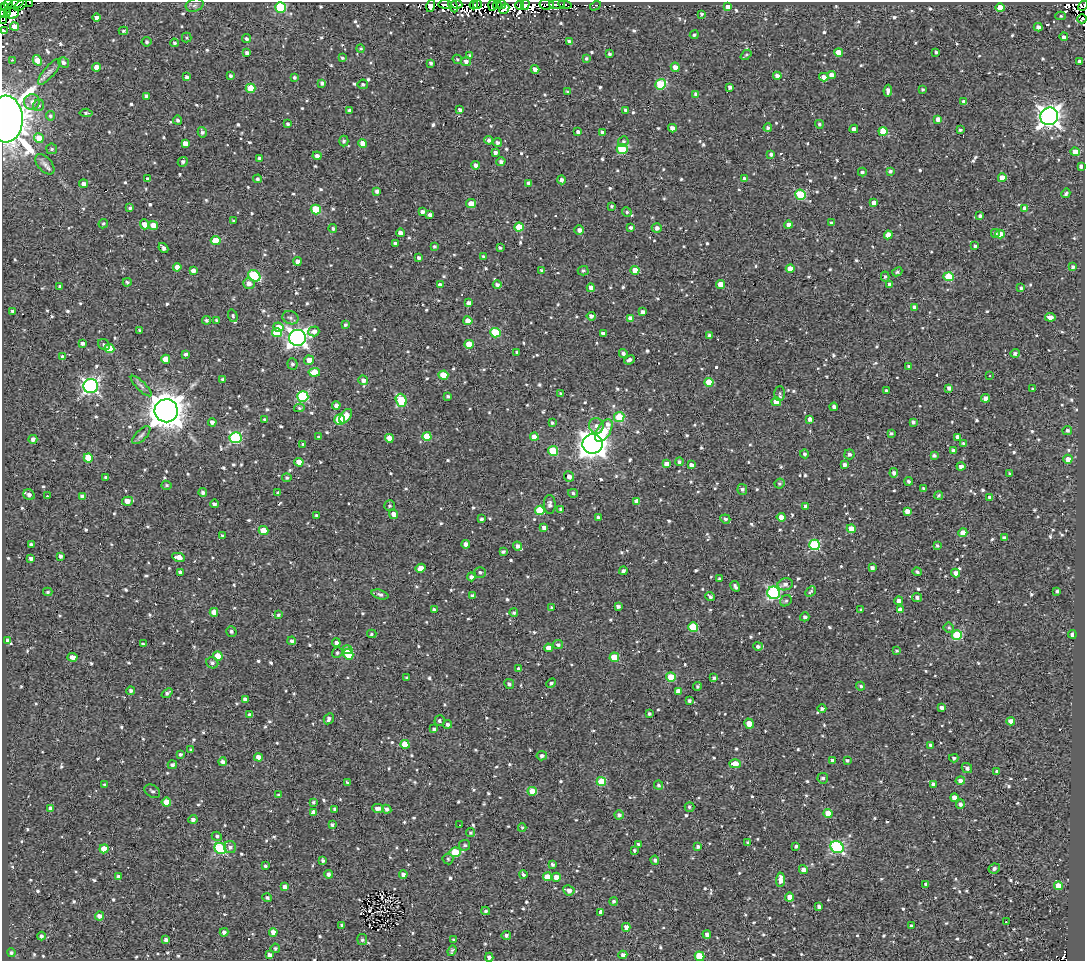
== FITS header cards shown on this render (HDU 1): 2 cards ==
NAXIS1  =                 1083
NAXIS2  =                  959

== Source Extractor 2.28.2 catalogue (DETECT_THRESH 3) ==
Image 1083 x 959 px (HDU 1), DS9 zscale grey, 1 PNG px = 1 image px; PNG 1087 x 963 px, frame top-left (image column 1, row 959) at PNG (2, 2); each listed source drawn as its Kron ellipse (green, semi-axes under 4 px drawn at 4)
Background 1.84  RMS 4.8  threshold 14.5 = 3 sigma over >= 5 px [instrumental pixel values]
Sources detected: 1002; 12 with non-positive FLUX_AUTO (blend fragments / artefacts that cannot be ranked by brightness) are neither listed nor drawn; of the other 990, the 500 brightest by FLUX_AUTO listed and drawn (490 fainter detections omitted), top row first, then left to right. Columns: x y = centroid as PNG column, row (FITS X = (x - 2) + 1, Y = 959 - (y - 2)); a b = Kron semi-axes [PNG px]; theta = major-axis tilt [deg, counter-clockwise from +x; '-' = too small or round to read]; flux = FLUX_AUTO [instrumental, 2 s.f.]
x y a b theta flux
30 2 3 2 - 570
8 4 4 3 - 14000
16 4 9 4 27 12000
445 4 7 3 -6 600
457 4 5 3 - 5100
478 4 4 3 - 580
557 4 8 3 1 2900
20 5 7 3 35 5100
195 5 9 6 17 970
453 5 7 4 -65 2500
474 5 4 4 - 560
492 5 6 3 88 2800
497 5 4 2 - 1100
502 5 4 4 - 3300
520 5 4 4 - 2500
525 5 5 4 - 2100
547 5 7 5 -9 5400
565 5 7 4 -11 5000
431 6 6 4 74 2300
595 6 5 4 - 850
1083 6 5 3 - 1500
4 7 4 2 - 1600
280 7 5 5 - 23000
728 7 4 4 - 2100
1000 8 4 4 - 6100
504 9 5 4 - 3600
7 13 2 2 - 540
13 13 6 5 - 24000
3 14 3 2 - 1900
701 14 4 3 - 540
1061 16 5 4 - 540
97 18 4 4 - 1600
1082 19 5 2 - 780
3 20 3 2 - 1900
14 27 4 4 - 4700
1038 27 4 4 - 1400
3 31 4 3 - 640
123 31 4 3 - 530
694 35 4 3 - 530
187 37 5 5 - 550
1064 37 4 3 - 960
246 39 5 4 - 870
569 41 4 3 - 980
147 42 5 5 - 710
174 43 4 4 - 620
360 49 4 4 - 530
838 52 4 4 - 4000
936 52 3 3 - 570
247 53 4 3 - 1100
609 54 4 3 - 680
470 55 4 3 - 540
746 55 6 3 41 570
342 58 3 3 - 550
586 58 4 3 - 570
457 59 5 4 - 580
12 60 3 2 - 1000
37 60 5 4 - 4100
466 61 5 4 - 1200
63 62 6 5 - 1000
1080 62 4 4 - 1600
431 63 4 3 - 700
97 67 4 4 - 2700
675 67 4 4 - 2000
535 69 4 4 - 2600
49 72 16 5 49 1500
831 75 4 4 - 2300
230 76 4 3 - 720
777 76 4 4 - 2300
186 77 4 3 - 850
294 77 4 3 - 630
824 77 4 4 - 2300
322 83 4 4 - 980
363 84 5 5 - 690
661 84 5 5 - 19000
730 87 4 4 - 1100
251 88 5 4 - 9900
922 89 3 3 - 530
888 91 6 3 83 1500
567 92 4 3 - 740
696 94 4 4 - 1400
147 96 4 3 - 1400
32 102 8 7 - 1600
964 102 4 4 - 1600
39 105 6 5 - 660
349 110 3 3 - 620
460 110 4 4 - 950
625 110 3 3 - 720
86 113 6 4 -5 650
50 116 4 4 - 590
1049 116 9 8 - 220000
6 119 23 17 -88 620000
938 119 4 4 - 1700
178 120 4 4 - 740
288 124 4 4 - 660
819 124 4 4 - 540
672 128 4 4 - 2200
768 128 4 4 - 650
854 129 4 4 - 1800
960 130 3 3 - 650
883 131 4 4 - 8100
202 132 5 4 - 1000
578 132 4 3 - 970
603 133 4 4 - 2100
39 138 5 4 - 4700
489 140 4 4 - 870
344 141 5 4 - 810
498 142 4 4 - 890
623 142 5 5 - 720
185 143 4 4 - 2500
363 143 4 4 - 3800
52 149 5 5 - 680
622 149 5 5 - 16000
1075 152 4 4 - 5400
495 153 4 3 - 960
771 154 3 3 - 960
317 156 4 4 - 1500
259 158 3 3 - 640
183 162 5 5 - 880
501 162 4 4 - 1100
45 164 12 7 -48 1400
476 165 4 4 - 1200
1081 166 4 4 - 1400
890 171 4 3 - 780
862 172 4 4 - 720
1002 178 4 4 - 5000
148 179 4 3 - 1000
257 179 4 4 - 750
744 179 4 4 - 1400
562 180 4 4 - 1200
529 183 4 4 - 1000
84 184 4 3 - 1400
377 191 4 4 - 1200
1066 193 5 3 - 660
801 195 5 5 - 21000
874 203 4 4 - 1800
471 204 5 4 - 4100
612 206 3 3 - 640
130 208 4 3 - 570
1025 208 4 4 - 2700
316 209 5 5 - 13000
422 212 4 4 - 1200
627 212 5 4 - 670
430 215 4 4 - 1400
980 216 4 3 - 950
233 221 4 3 - 640
831 223 3 3 - 620
103 224 5 4 - 530
144 224 5 4 - 3400
153 225 5 4 - 3200
788 225 4 4 - 2300
519 227 4 4 - 9300
631 227 3 3 - 820
333 228 4 4 - 560
657 228 5 5 - 1400
579 230 5 4 - 1300
400 233 4 4 - 1800
995 233 4 4 - 750
1000 234 4 4 - 4300
888 235 4 4 - 5200
216 240 5 4 - 8300
395 243 4 3 - 650
975 246 4 3 - 700
434 247 3 3 - 550
163 248 5 3 - 1100
500 248 3 3 - 570
484 257 4 3 - 790
419 258 4 3 - 870
297 261 4 4 - 1900
177 267 4 4 - 2200
1073 267 4 3 - 850
790 269 4 4 - 2500
542 270 4 3 - 690
635 270 4 4 - 4000
193 271 4 4 - 1700
583 271 5 4 - 660
897 272 5 4 - 570
254 276 6 5 - 22000
885 276 5 4 - 550
949 277 5 4 - 15000
127 282 4 4 - 720
249 283 5 5 - 1800
497 284 4 4 - 920
721 284 4 4 - 5400
890 284 4 4 - 1500
440 285 4 3 - 1300
60 286 3 3 - 660
591 288 4 4 - 2000
1021 288 4 3 - 740
469 303 4 4 - 1400
914 307 4 4 - 1400
13 311 3 3 - 770
643 312 4 4 - 1200
233 316 6 4 -72 590
591 316 4 4 - 1200
1050 317 5 4 - 2100
290 318 8 6 -24 990
630 318 4 4 - 2300
207 320 4 4 - 760
217 320 4 3 - 940
468 321 4 4 - 3400
345 325 4 3 - 630
278 327 5 4 - 4500
140 330 3 3 - 530
314 331 5 5 - 1900
277 333 5 4 - 8900
495 333 5 5 - 15000
603 333 4 3 - 1200
709 335 4 4 - 690
297 338 8 8 - 160000
82 343 4 3 - 1000
104 344 6 5 - 700
469 344 4 4 - 7000
109 349 5 4 - 9000
517 352 4 3 - 650
623 353 4 4 - 970
1015 353 5 4 - 880
186 354 4 3 - 1000
63 357 4 3 - 1300
166 359 4 4 - 3800
309 360 5 4 - 2600
629 360 5 3 - 1100
293 364 5 5 - 800
908 366 4 3 - 570
314 372 6 4 5 6300
443 375 5 4 - 9400
990 376 3 2 - 1100
223 379 3 3 - 650
363 380 5 4 - 1400
709 382 4 4 - 7300
91 386 7 7 - 97000
141 386 14 4 -45 1200
949 388 4 4 - 1200
1033 389 3 3 - 650
886 390 3 3 - 620
780 393 7 5 89 640
561 394 3 3 - 570
303 396 5 5 - 29000
448 396 3 3 - 570
986 398 4 4 - 2600
401 400 6 5 - 18000
776 402 5 4 - 4300
336 405 4 4 - 1300
834 407 4 4 - 1000
299 408 5 4 - 580
166 411 11 11 - 670000
346 416 8 5 53 4100
619 417 5 5 - 12000
810 419 4 3 - 1200
265 420 4 3 - 1100
339 420 5 5 - 15000
212 422 4 4 - 1400
913 422 4 4 - 880
552 423 3 3 - 600
596 426 8 7 - 1400
604 431 12 7 58 10000
1067 431 5 4 - 870
891 433 4 3 - 700
141 435 11 5 45 1000
318 436 3 3 - 1100
427 436 4 4 - 9300
534 437 4 4 - 3500
958 437 4 4 - 2100
236 438 6 5 - 36000
389 438 4 4 - 4300
33 439 4 4 - 1300
963 443 4 4 - 560
303 444 3 3 - 550
592 444 10 9 - 360000
553 451 5 5 - 15000
954 451 4 3 - 1300
804 454 4 4 - 780
849 454 5 5 - 990
934 456 4 3 - 820
88 458 5 4 - 7900
1068 459 4 4 - 2300
299 462 4 4 - 4600
679 462 4 4 - 710
667 464 4 4 - 2500
691 465 4 3 - 1500
844 465 4 3 - 1200
961 466 4 3 - 1400
894 473 4 4 - 1200
1010 474 3 3 - 690
569 476 5 5 - 1500
106 477 3 3 - 650
287 478 4 4 - 700
909 481 4 4 - 820
780 483 5 5 - 610
166 485 5 4 - 530
923 489 4 3 - 600
742 490 5 4 - 880
203 492 4 4 - 1000
278 493 3 3 - 580
573 493 5 3 - 660
29 495 6 5 - 1300
939 495 4 4 - 670
48 496 3 2 - 1000
82 497 4 4 - 1600
990 497 4 3 - 1800
127 501 6 4 13 3200
637 501 4 4 - 2000
214 504 4 3 - 1000
550 504 9 6 -89 1200
390 506 5 5 - 610
805 506 4 3 - 950
561 509 4 4 - 1100
540 510 5 4 - 14000
907 511 4 4 - 2300
393 514 5 4 - 1800
316 515 3 3 - 610
598 517 3 3 - 660
781 517 4 4 - 2800
482 519 3 3 - 800
725 519 5 4 - 820
544 528 4 4 - 2000
851 529 4 4 - 3500
263 531 5 4 - 6200
963 533 4 4 - 3800
222 536 3 3 - 620
1004 538 4 4 - 1200
31 544 4 3 - 590
466 544 4 4 - 1600
814 545 5 5 - 25000
518 546 4 4 - 1400
937 546 3 3 - 660
503 551 4 3 - 720
60 556 4 3 - 910
179 557 6 4 -11 3000
31 559 4 3 - 1000
420 568 5 4 - 3700
872 568 4 4 - 1100
623 571 4 3 - 940
180 572 4 3 - 800
480 572 5 5 - 760
917 572 5 3 - 620
956 573 4 4 - 1800
471 577 4 4 - 1500
720 579 3 3 - 610
785 584 8 6 19 1600
735 586 6 3 -59 900
1057 591 3 3 - 670
48 592 4 4 - 560
810 592 6 4 44 550
774 593 6 6 - 53000
380 594 8 4 -17 1100
472 596 3 3 - 850
710 597 5 3 - 700
917 598 5 4 - 980
786 601 6 5 - 600
899 601 4 4 - 1500
618 606 4 3 - 960
552 608 3 3 - 750
861 609 4 3 - 600
434 610 4 3 - 920
900 610 4 4 - 2400
214 612 4 4 - 2700
514 612 4 4 - 630
278 615 4 3 - 600
805 617 5 4 - 970
693 627 5 5 - 14000
949 628 5 4 - 530
231 632 5 5 - 870
372 634 4 4 - 540
1072 634 4 3 - 1300
957 635 5 5 - 18000
7 640 4 3 - 590
292 641 4 4 - 860
336 643 4 4 - 1200
143 644 4 3 - 680
558 645 5 4 - 860
758 646 5 4 - 890
548 648 4 4 - 3200
347 650 5 4 - 2900
896 651 4 3 - 550
337 653 5 5 - 690
348 654 5 5 - 12000
218 656 5 4 - 8300
73 657 5 4 - 2000
614 657 5 4 - 11000
212 663 6 5 - 930
519 669 4 4 - 1300
671 677 5 4 - 9600
406 678 3 3 - 590
714 678 4 3 - 700
551 683 5 4 - 590
509 684 5 4 - 810
698 686 4 3 - 620
861 686 4 4 - 570
131 691 4 4 - 810
678 691 4 4 - 1400
167 693 6 4 38 800
245 699 4 4 - 1700
689 701 3 3 - 730
942 708 4 3 - 1200
822 709 4 3 - 830
649 714 3 3 - 620
249 715 4 4 - 750
329 719 6 5 - 1000
440 721 5 5 - 860
1011 721 4 4 - 2500
448 724 4 4 - 950
749 724 5 4 - 3900
434 729 4 3 - 690
405 744 5 4 - 7700
931 745 4 3 - 890
191 750 4 3 - 600
180 754 4 3 - 870
542 756 5 4 - 1000
258 757 4 4 - 2100
954 758 4 4 - 770
832 760 4 3 - 1000
847 760 4 3 - 640
223 762 4 4 - 1200
735 764 5 4 - 4800
172 765 4 4 - 960
967 768 5 4 - 1200
997 772 4 3 - 1200
823 778 5 5 - 840
960 781 5 4 - 1800
347 782 3 3 - 640
601 782 4 4 - 12000
933 784 4 3 - 1100
104 785 3 3 - 550
659 785 5 4 - 710
152 791 8 6 -32 800
532 791 4 4 - 4600
278 795 4 4 - 580
954 798 4 4 - 2600
166 802 5 4 - 6500
313 802 3 3 - 560
960 804 4 4 - 1100
689 807 5 5 - 700
51 808 4 4 - 1800
378 808 6 3 -4 1900
335 809 4 3 - 910
387 809 5 4 - 1100
313 812 4 4 - 1700
828 813 4 4 - 6500
619 815 4 4 - 1100
193 819 4 4 - 1300
332 825 4 3 - 690
459 825 3 2 - 1600
522 828 4 3 - 540
470 833 5 4 - 530
217 836 5 4 - 820
747 842 3 3 - 560
638 844 3 3 - 810
465 845 5 5 - 710
698 846 4 3 - 930
796 846 3 3 - 650
230 847 6 6 - 1000
837 847 7 6 - 45000
220 848 6 5 - 32000
104 849 4 4 - 5300
635 850 3 3 - 650
455 852 6 5 - 14000
448 859 5 5 - 570
323 860 4 3 - 640
655 860 4 4 - 830
552 864 4 3 - 780
265 866 3 3 - 530
994 868 6 4 27 1000
803 870 4 4 - 1700
329 874 4 4 - 1200
403 874 4 4 - 1500
523 875 4 3 - 680
118 876 4 3 - 730
547 877 4 4 - 5800
556 877 4 4 - 2500
780 880 7 4 87 3100
926 885 4 4 - 1200
1058 886 4 4 - 6100
285 887 4 4 - 1500
569 890 5 5 - 2300
790 897 4 4 - 4100
267 898 5 4 - 620
614 901 4 4 - 690
819 907 4 4 - 1300
486 911 4 3 - 530
601 912 4 4 - 1900
99 916 4 4 - 1700
1006 922 3 3 - 590
341 925 3 3 - 560
911 926 4 3 - 880
626 927 4 4 - 1800
224 932 4 4 - 1100
273 932 4 4 - 2800
707 934 4 4 - 1100
506 935 4 4 - 910
41 936 4 4 - 920
454 939 3 3 - 540
166 940 4 4 - 1300
362 940 5 5 - 720
275 948 5 4 - 600
452 951 6 3 70 570
11 953 4 4 - 720
270 955 4 4 - 1500
623 955 4 4 - 1300
699 956 5 4 - 10000
489 957 4 4 - 1200
At the frame edge (FLAGS 8, measured only in part): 12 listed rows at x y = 30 2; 8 4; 16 4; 1083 6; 280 7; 3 14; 1082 19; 3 20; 3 31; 6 119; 699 956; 489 957
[490 fainter detections neither listed nor drawn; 12 non-positive-flux detections neither listed nor drawn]